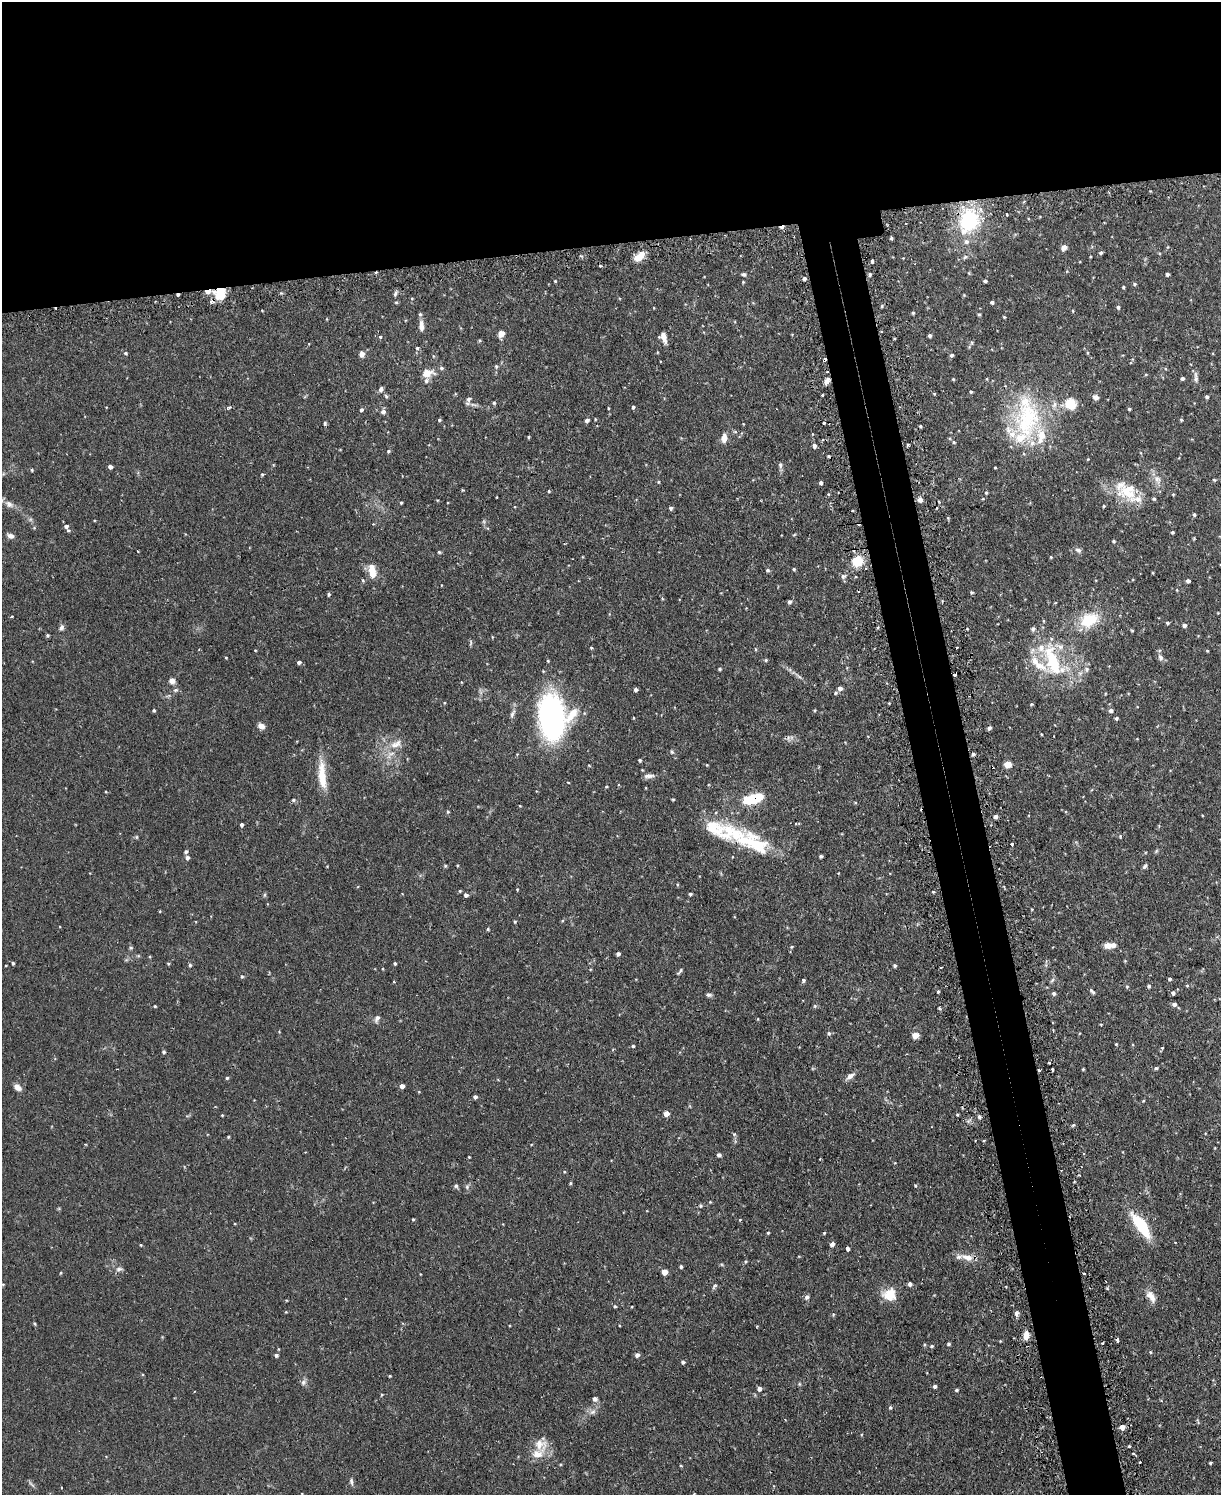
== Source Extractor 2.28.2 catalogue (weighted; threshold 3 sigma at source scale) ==
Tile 2 of 4 x 3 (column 2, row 1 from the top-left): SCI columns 1251-2469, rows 3145-4637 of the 4939 x 4911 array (HDU 1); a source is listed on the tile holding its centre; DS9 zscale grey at full resolution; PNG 1223 x 1497 px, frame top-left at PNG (2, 2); no overlay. Shown black and unused: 20% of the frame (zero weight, under 2 of 3 exposures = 4% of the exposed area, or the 3 px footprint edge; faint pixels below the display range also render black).
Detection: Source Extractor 2.28.2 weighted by HDU 2 'WHT'; one run over the whole footprint, this tile lists its part. Background 0.0811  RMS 0.0052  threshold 0.0233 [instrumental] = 3 sigma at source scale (4.5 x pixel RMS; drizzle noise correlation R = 1.50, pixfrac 1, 0.05/0.05 arcsec/px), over >= 5 px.
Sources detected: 354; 14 cosmic-ray / hot-pixel residue — not listed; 24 inside a brighter listed object's ellipse — not listed separately; the other 316 listed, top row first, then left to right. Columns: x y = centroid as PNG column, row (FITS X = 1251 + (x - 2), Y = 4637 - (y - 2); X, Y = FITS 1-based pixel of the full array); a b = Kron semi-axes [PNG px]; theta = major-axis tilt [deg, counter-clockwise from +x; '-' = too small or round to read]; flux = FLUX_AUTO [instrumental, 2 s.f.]
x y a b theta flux
1007 214 3 2 - 0.77
969 220 24 20 80 39
891 238 3 3 - 0.69
1064 248 7 6 - 2.3
1101 253 4 4 - 0.89
639 256 14 7 42 5.9
965 257 7 5 18 1.1
903 258 2 2 - 0.37
872 262 4 3 - 0.74
743 274 6 5 - 0.91
870 274 5 4 - 0.85
1167 274 4 3 - 1.4
804 278 4 4 - 1.3
555 281 4 4 - 0.46
985 281 4 3 - 0.97
743 282 4 3 - 0.42
1135 284 5 4 - 0.67
1123 287 4 3 - 0.6
208 292 7 4 8 3.2
220 294 13 11 80 14
395 294 8 5 66 1.2
178 295 3 2 - 0.75
412 298 4 3 - 0.4
396 302 5 3 - 0.57
992 302 4 3 - 1.1
882 306 4 3 - 0.61
1118 307 5 4 - 0.93
654 308 4 2 - 0.33
1073 311 5 3 - 0.44
913 313 4 3 - 0.7
979 314 4 4 - 0.7
1004 317 3 3 - 0.47
421 326 13 6 -87 3.1
881 332 3 2 - 0.46
501 334 5 4 - 7.7
930 335 4 4 - 1.1
380 337 4 4 - 0.83
663 338 11 7 -68 3.5
479 340 5 4 - 0.56
972 343 6 4 89 0.73
417 348 4 4 - 0.69
126 353 5 4 - 0.64
1087 353 5 3 - 0.49
362 354 5 5 - 3.6
952 355 4 4 - 1.2
824 360 4 3 - 1.7
496 366 6 5 - 0.77
441 368 5 5 - 1.1
827 372 3 3 - 0.73
427 373 10 6 10 7.7
1196 377 16 5 -83 1.9
1182 378 3 3 - 1.1
953 379 3 3 - 0.52
987 379 5 3 - 0.4
426 381 8 6 65 1.5
827 381 9 5 56 2.3
381 389 7 5 71 1.4
971 392 4 3 - 0.73
934 394 4 4 - 0.41
822 395 3 3 - 1.4
386 396 5 5 - 0.76
1096 397 6 6 - 2.3
1207 397 4 4 - 0.79
469 399 7 6 - 1.7
494 403 5 4 - 0.66
1071 404 14 12 -47 8.8
228 407 5 4 - 0.83
633 407 4 3 - 0.96
608 408 4 3 - 0.36
1129 409 4 3 - 0.69
361 410 5 4 - 0.98
383 412 7 6 - 1.7
595 419 4 3 - 0.36
1027 419 59 37 83 55
439 420 5 4 - 0.6
587 420 5 4 - 1.6
1181 420 4 4 - 0.54
325 423 4 4 - 0.74
824 423 3 3 - 1.3
529 437 4 3 - 0.54
724 438 12 7 85 3
954 442 5 4 - 0.63
908 444 3 3 - 2
814 446 5 4 - 1.8
388 451 5 4 - 0.64
780 465 10 5 -84 1.3
110 467 4 4 - 1.9
995 467 3 2 - 0.4
31 470 4 3 - 0.66
262 474 4 3 - 0.56
1157 480 15 8 -59 3.8
1214 480 5 3 - 0.5
658 482 4 4 - 0.53
821 483 4 3 - 1
549 491 4 4 - 0.48
986 493 5 4 - 0.61
1129 494 37 12 -7 13
1173 494 4 3 - 0.42
497 497 3 2 - 0.35
983 499 4 3 - 0.38
920 500 6 6 - 1.9
401 503 3 3 - 0.57
9 504 12 8 -34 2.8
1104 506 4 3 - 0.45
671 508 4 4 - 1.1
852 511 3 2 - 0.63
1194 514 4 3 - 0.79
948 518 4 4 - 0.45
373 524 3 3 - 0.55
66 526 7 6 - 1.8
1172 532 3 3 - 0.63
794 535 5 3 - 0.49
10 536 8 5 -22 2
1114 541 4 4 - 0.74
1078 550 9 6 -29 1.5
439 552 4 4 - 0.59
1051 557 4 3 - 0.47
858 561 9 8 - 14
794 569 3 3 - 0.71
866 569 3 2 - 0.45
767 570 5 5 - 0.99
372 571 17 8 -80 7.3
843 576 7 6 - 1.4
363 580 4 3 - 1.2
1188 581 4 4 - 1.6
1177 590 5 3 - 0.4
971 592 5 4 - 0.67
329 594 4 4 - 0.86
789 602 5 4 - 1.1
11 616 3 3 - 0.74
1089 620 26 17 23 17
1167 623 4 3 - 0.73
1184 625 4 4 - 1.7
61 627 8 6 75 1.5
1132 630 5 3 - 0.47
47 635 4 4 - 0.75
492 637 4 3 - 0.38
957 647 2 2 - 0.54
591 648 4 3 - 0.5
755 649 5 3 - 0.49
255 650 4 2 - 0.32
1207 651 4 3 - 0.48
226 658 3 3 - 0.4
1160 658 11 7 -71 1.9
766 660 5 4 - 0.69
1053 661 50 19 -69 35
299 662 4 4 - 1.5
719 669 4 3 - 0.79
1087 669 7 7 - 1.6
955 675 3 3 - 1.3
799 676 13 4 -39 1.7
172 681 7 6 - 2.4
840 688 5 4 - 2.2
175 690 7 5 20 1
635 690 4 3 - 1.3
835 693 5 4 - 0.72
1031 704 4 3 - 0.53
154 710 4 3 - 0.73
815 710 5 3 - 0.45
1111 710 5 4 - 1.6
512 713 14 5 63 1.9
551 718 43 24 -85 120
1116 718 4 4 - 0.89
261 726 8 6 -27 2.5
989 728 4 4 - 1.3
1041 734 3 2 - 0.41
396 744 18 10 25 5.6
672 752 6 5 - 0.88
973 754 4 4 - 0.93
640 760 3 3 - 0.7
707 765 4 3 - 0.38
1008 765 6 5 - 5.2
992 767 3 2 - 0.46
322 775 38 9 -85 12
649 776 13 6 7 2.2
606 787 4 2 - 0.42
673 799 4 3 - 0.48
753 799 23 10 15 18
293 800 6 4 -20 0.8
855 802 5 3 - 0.43
520 806 3 3 - 0.38
448 812 5 4 - 0.67
996 816 4 4 - 2
241 825 4 3 - 1.2
1120 836 5 3 - 0.45
136 837 6 4 -90 0.58
753 843 45 22 -26 28
1012 844 3 3 - 1.9
186 852 5 4 - 1.1
821 856 3 3 - 0.94
187 858 5 5 - 1.6
457 865 4 3 - 0.43
327 866 3 2 - 0.31
445 866 5 4 - 0.55
1145 866 7 5 51 0.97
517 889 4 3 - 0.4
460 891 4 3 - 0.55
690 894 4 3 - 0.86
264 895 6 3 71 0.65
466 895 4 4 - 1.7
515 922 4 3 - 0.54
488 929 4 4 - 0.52
1107 946 9 8 - 2.8
791 947 4 3 - 0.48
131 948 5 5 - 0.67
618 954 4 3 - 1.3
138 956 6 4 18 0.59
1125 961 5 3 - 0.41
13 963 4 3 - 0.74
168 963 5 3 - 0.51
395 964 3 3 - 0.74
6 965 3 2 - 0.33
190 965 4 4 - 0.7
895 966 4 4 - 0.93
941 967 3 2 - 0.68
590 969 4 3 - 0.37
679 972 11 3 48 0.85
242 976 5 4 - 0.68
1170 979 3 3 - 0.87
803 980 4 4 - 1
1052 980 7 4 46 0.9
394 982 4 2 - 0.37
1187 985 4 4 - 0.58
1149 986 4 4 - 0.96
1127 987 5 4 - 0.64
1092 991 8 4 -44 1.2
938 992 3 3 - 0.62
1054 993 5 4 - 1.2
1173 993 4 4 - 1.2
709 995 7 5 2 1.1
1174 1004 5 4 - 1.7
155 1006 3 3 - 0.48
815 1006 6 4 90 0.63
939 1008 5 4 - 0.54
377 1018 8 5 66 1.9
1101 1024 4 2 - 0.41
829 1033 5 5 - 0.87
915 1035 5 5 - 6.2
1116 1044 4 3 - 0.43
633 1046 4 3 - 0.6
1162 1048 4 3 - 0.44
164 1052 4 4 - 0.9
1156 1068 4 4 - 0.83
1052 1069 3 3 - 2.1
1083 1069 3 3 - 0.52
1039 1070 3 2 - 0.65
850 1076 12 6 36 2.4
227 1078 4 4 - 0.73
402 1086 4 4 - 2.6
18 1087 10 6 -37 2.7
475 1097 4 4 - 1.3
1143 1101 4 3 - 0.43
666 1113 4 4 - 4.7
222 1115 3 3 - 0.41
957 1115 4 3 - 0.49
979 1117 5 4 - 1.1
1073 1125 5 4 - 0.71
734 1134 6 4 -43 0.66
228 1137 3 3 - 0.53
85 1144 3 3 - 0.43
719 1155 5 5 - 1.1
469 1157 3 2 - 0.37
820 1159 2 2 - 0.34
570 1183 4 4 - 0.5
915 1185 4 3 - 0.57
456 1186 5 5 - 0.99
710 1202 4 4 - 0.4
701 1206 5 4 - 0.66
413 1219 3 3 - 0.53
1141 1225 27 9 -55 26
768 1233 4 3 - 0.52
824 1233 3 3 - 0.52
832 1244 5 4 - 2.2
141 1245 3 3 - 0.43
848 1249 4 3 - 1.3
967 1258 18 8 -17 5.3
745 1261 5 4 - 0.66
681 1267 4 4 - 0.91
119 1269 10 5 5 1.5
664 1272 4 4 - 6.4
61 1273 4 3 - 0.48
1084 1274 3 2 - 0.72
3 1284 4 3 - 0.34
910 1284 5 4 - 1.5
714 1286 8 5 53 1
890 1295 13 11 2 11
807 1297 6 5 - 1.4
1151 1297 18 9 -56 4.2
615 1306 5 4 - 0.62
286 1312 4 3 - 0.38
833 1314 5 4 - 0.52
1016 1314 8 5 -81 1.4
35 1324 5 3 - 0.56
1026 1335 8 6 81 4.6
1000 1341 3 3 - 0.36
948 1344 4 3 - 0.68
932 1346 5 4 - 0.68
1150 1352 4 3 - 0.46
276 1355 5 4 - 1.1
637 1355 5 4 - 1.8
683 1362 4 4 - 1
390 1376 3 2 - 0.48
303 1382 8 7 - 1.5
935 1386 4 4 - 1.2
759 1389 5 4 - 1.9
956 1390 5 4 - 0.66
381 1395 4 3 - 0.45
595 1399 5 5 - 1.8
890 1407 5 5 - 0.75
593 1412 9 6 27 1.9
1122 1427 4 4 - 4.1
540 1444 20 16 -41 7.8
1129 1446 3 3 - 0.99
1133 1453 4 3 - 0.48
1210 1463 3 3 - 0.61
351 1481 9 5 -77 1.3
Overlapping masked pixels (flux is a lower limit): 10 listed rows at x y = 208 292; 220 294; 178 295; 824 360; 827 372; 827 381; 955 675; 992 767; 753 799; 1039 1070